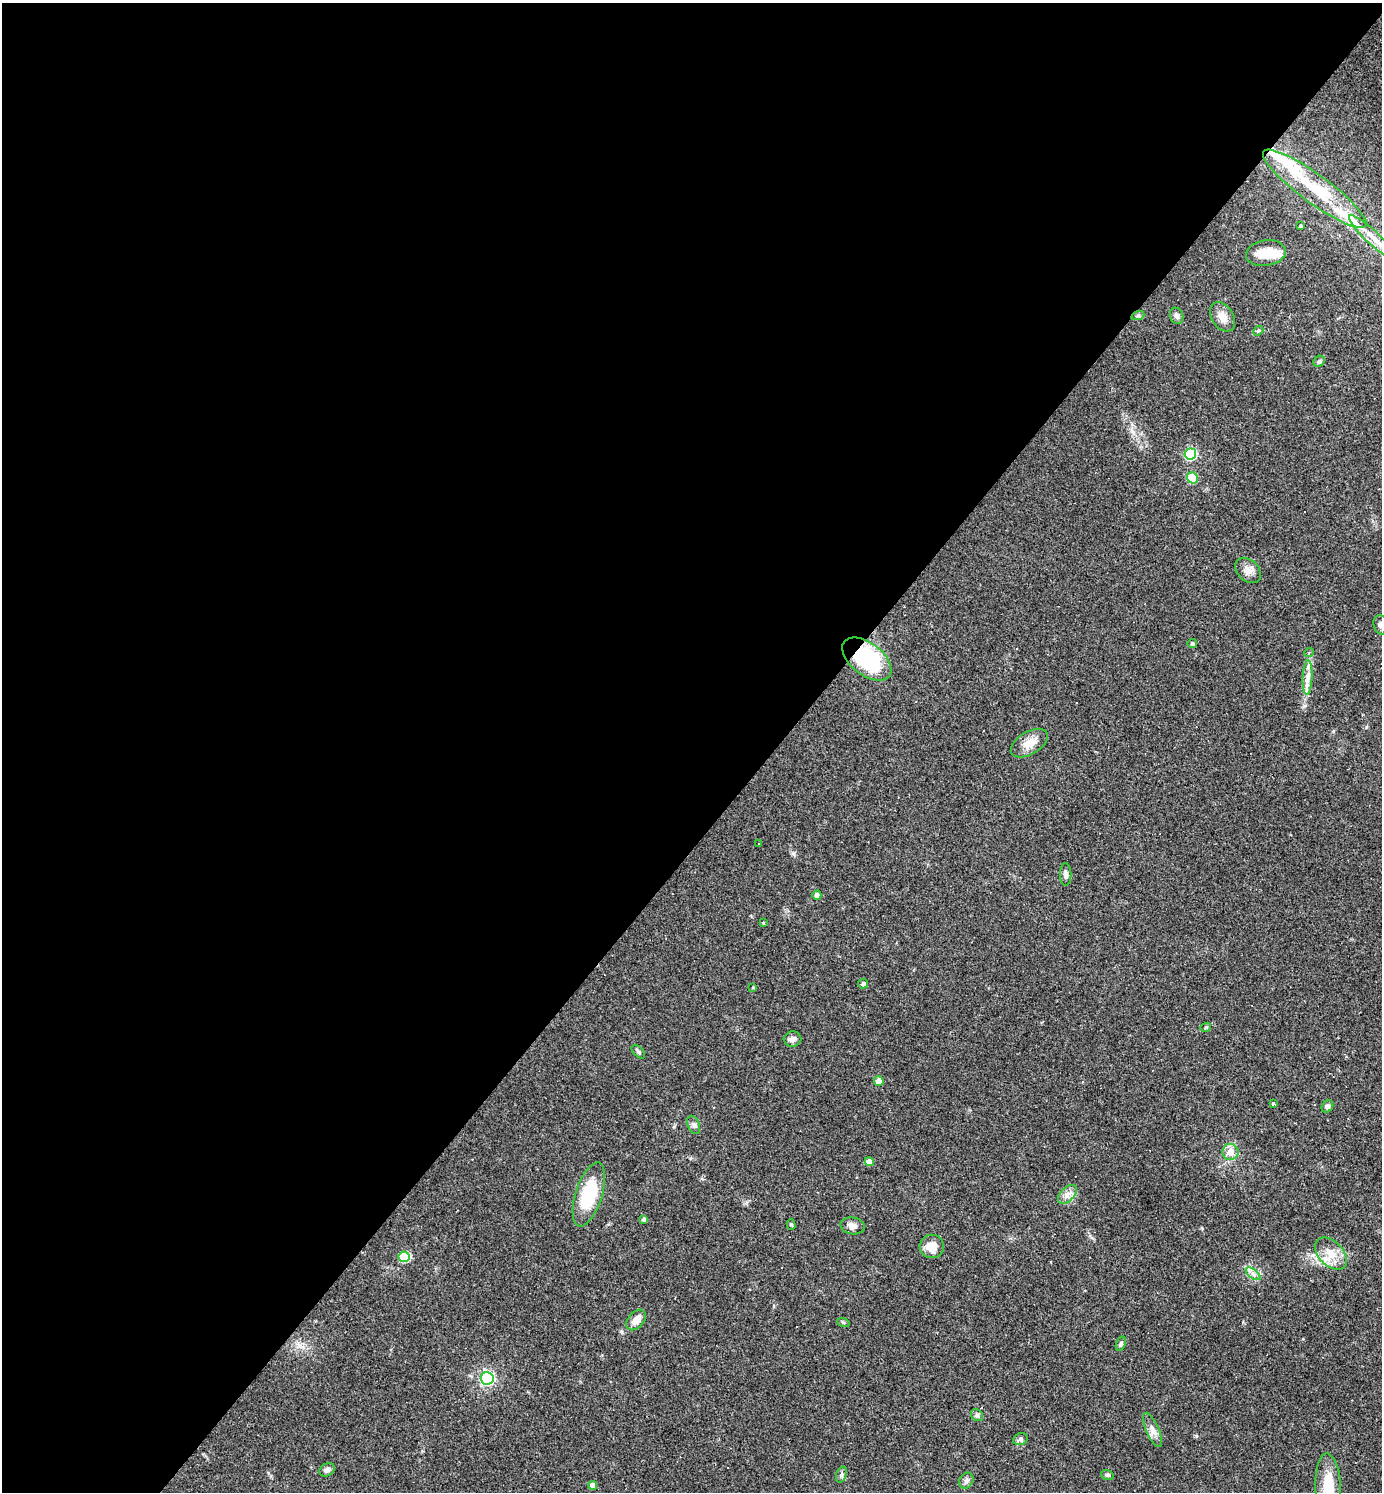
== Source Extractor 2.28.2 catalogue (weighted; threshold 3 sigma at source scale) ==
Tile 5 of 4 x 4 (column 1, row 2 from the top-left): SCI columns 151-1530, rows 2981-4470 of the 5962 x 5960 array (HDU 1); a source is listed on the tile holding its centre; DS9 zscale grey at full resolution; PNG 1384 x 1494 px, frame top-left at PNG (2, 3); each listed source drawn as its Kron ellipse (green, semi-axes under 4 px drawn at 4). Shown black and unused: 56% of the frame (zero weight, under 3 of 4 exposures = <1% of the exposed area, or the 3 px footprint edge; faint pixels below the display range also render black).
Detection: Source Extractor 2.28.2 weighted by HDU 2 'WHT'; one run over the whole footprint, this tile lists its part. Background 0.0419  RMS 0.0048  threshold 0.0218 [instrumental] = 3 sigma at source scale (4.5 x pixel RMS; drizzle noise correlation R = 1.50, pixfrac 1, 0.05/0.05 arcsec/px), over >= 5 px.
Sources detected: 61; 1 inside a brighter object's white glare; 2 cosmic-ray / hot-pixel residue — neither listed nor drawn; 3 inside a brighter listed object's ellipse — not listed separately; the other 55 listed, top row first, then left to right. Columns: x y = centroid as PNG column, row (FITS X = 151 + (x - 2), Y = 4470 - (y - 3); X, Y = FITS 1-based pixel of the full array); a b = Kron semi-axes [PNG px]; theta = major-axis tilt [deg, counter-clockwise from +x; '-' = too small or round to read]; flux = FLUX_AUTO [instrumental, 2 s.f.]
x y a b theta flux
1315 189 63 14 -36 29
1301 226 4 4 - 0.53
1372 237 30 7 -43 7.9
1266 253 20 13 9 10
1138 315 7 4 20 0.8
1177 316 8 6 -71 1.6
1223 317 16 11 -57 5.1
1258 331 5 4 - 0.69
1319 361 6 5 - 0.88
1190 454 6 6 - 47
1192 478 6 5 - 17
1248 570 15 10 -44 3.5
1381 625 10 7 -75 2.2
1192 644 4 4 - 0.9
1309 652 5 3 - 0.51
867 659 28 16 -38 42
1308 677 17 5 88 3.3
1029 743 20 11 31 6
759 843 3 2 - 0.3
1066 874 11 6 -90 1.9
817 895 4 4 - 1.8
763 923 4 3 - 0.5
863 984 5 5 - 1.5
753 987 3 3 - 0.44
1206 1027 5 3 - 0.53
792 1039 9 7 4 2.1
638 1052 8 5 -45 1
879 1081 5 5 - 6.6
1273 1104 3 3 - 1.5
1327 1106 6 5 - 1.7
694 1125 9 6 -68 1.4
1230 1152 8 8 - 5.1
869 1162 4 4 - 3.2
589 1194 33 13 72 26
1067 1194 11 6 46 2.8
644 1219 4 4 - 1.6
791 1224 5 4 - 0.7
853 1226 12 8 -9 2.7
932 1246 12 11 - 6.5
1331 1254 19 12 -46 7.1
404 1257 5 5 - 29
1253 1274 9 4 -37 1.6
636 1320 12 7 48 4.4
843 1322 6 4 -19 0.63
1121 1344 7 4 70 0.86
487 1378 6 6 - 110
977 1415 6 5 - 0.99
1152 1430 18 6 -67 3.1
1020 1439 7 6 - 1.2
327 1470 8 6 32 1.6
841 1474 8 5 71 1.2
1107 1475 6 5 - 0.78
966 1481 8 6 60 1.5
593 1485 4 4 - 3.5
1328 1488 35 13 -87 16
Overlapping masked pixels (flux is a lower limit): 1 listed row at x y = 867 659
Isophote crosses this tile's border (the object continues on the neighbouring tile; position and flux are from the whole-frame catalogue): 3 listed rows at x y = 1372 237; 1381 625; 1328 1488
Unlisted compact peaks at least as high as the median listed source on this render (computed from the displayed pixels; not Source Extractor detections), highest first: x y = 793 853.